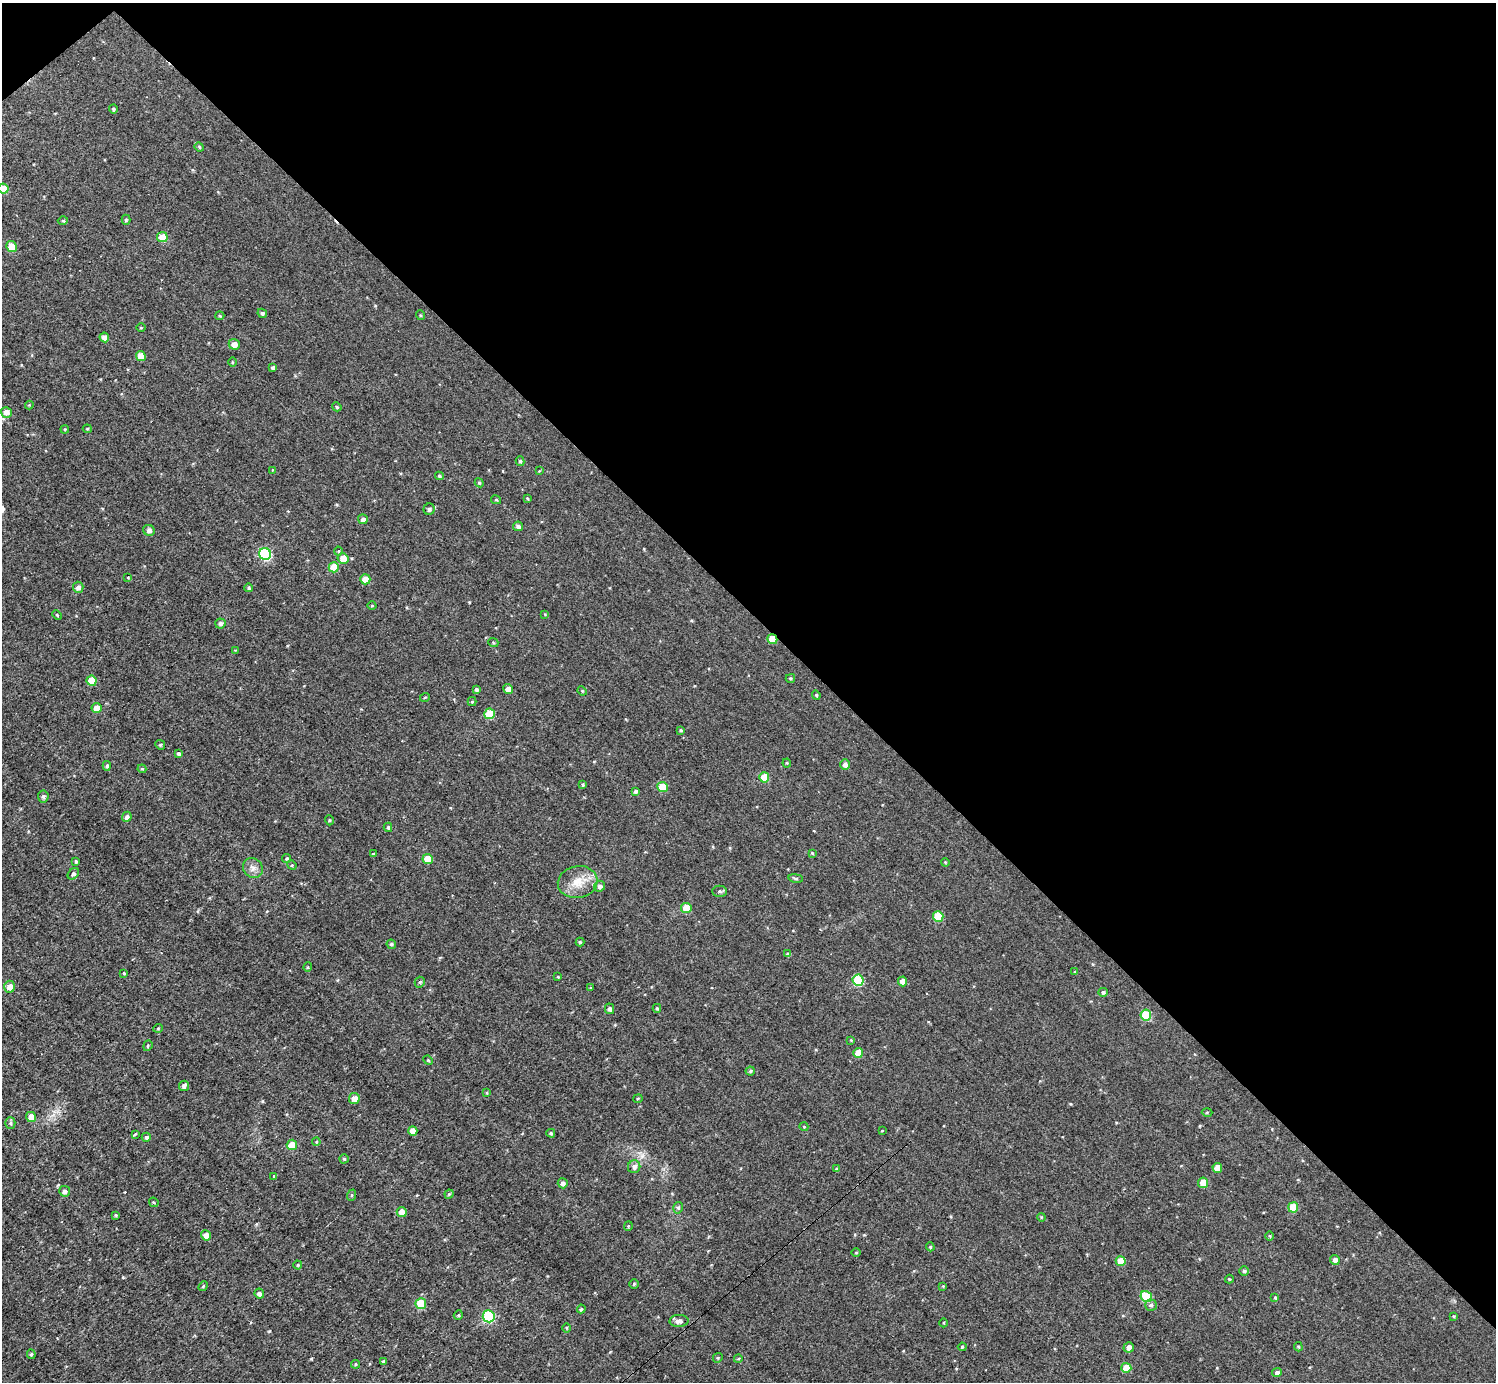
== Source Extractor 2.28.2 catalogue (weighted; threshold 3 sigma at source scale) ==
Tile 3 of 4 x 4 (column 3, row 1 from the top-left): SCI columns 2992-4485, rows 4300-5679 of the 5983 x 5981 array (HDU 1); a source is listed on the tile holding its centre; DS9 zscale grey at full resolution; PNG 1498 x 1384 px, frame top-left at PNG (2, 3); each listed source drawn as its Kron ellipse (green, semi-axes under 4 px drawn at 4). Shown black and unused: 45% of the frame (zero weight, under 3 of 4 exposures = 1% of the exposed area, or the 3 px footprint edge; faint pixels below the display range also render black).
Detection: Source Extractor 2.28.2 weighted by HDU 2 'WHT'; one run over the whole footprint, this tile lists its part. Background 0.0567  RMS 0.062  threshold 0.28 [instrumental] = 3 sigma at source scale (4.5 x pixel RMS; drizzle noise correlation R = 1.50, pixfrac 1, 0.05/0.05 arcsec/px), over >= 5 px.
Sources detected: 175; all 175 listed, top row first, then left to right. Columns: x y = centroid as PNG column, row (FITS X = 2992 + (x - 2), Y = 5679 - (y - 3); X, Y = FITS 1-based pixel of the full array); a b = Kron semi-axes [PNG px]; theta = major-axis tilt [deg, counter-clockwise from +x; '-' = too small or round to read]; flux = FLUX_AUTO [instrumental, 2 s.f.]
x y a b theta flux
113 109 4 4 - 11
199 147 5 4 - 7
3 189 5 5 - 95
63 220 5 3 - 6.5
126 220 5 4 - 8.9
162 237 5 5 - 120
11 246 5 5 - 93
262 313 5 4 - 11
420 315 5 3 - 5.8
220 316 4 3 - 6.6
141 328 4 3 - 5
104 337 5 4 - 34
234 344 5 5 - 44
141 356 5 5 - 95
232 362 4 3 - 4.9
272 368 4 3 - 13
29 405 4 4 - 5.5
337 407 5 4 - 8.7
6 412 5 5 - 33
65 429 4 3 - 5.8
87 429 4 4 - 6.7
520 461 5 4 - 10
272 470 4 2 - 3.9
539 471 4 3 - 4.3
439 476 4 4 - 9.7
479 483 4 4 - 7
527 498 4 3 - 5
496 500 5 4 - 6.7
429 509 5 5 - 16
363 519 5 5 - 19
518 526 5 4 - 17
149 530 6 5 - 22
338 551 4 4 - 6.2
265 554 6 5 - 530
343 558 5 5 - 71
334 567 5 5 - 110
128 578 4 3 - 5.8
365 579 5 5 - 78
78 587 5 5 - 29
249 588 4 4 - 11
372 605 4 3 - 5.5
545 614 3 3 - 4.2
57 615 5 3 - 5.6
220 624 5 5 - 19
772 639 5 4 - 110
493 642 5 3 - 5.5
235 650 3 2 - 4.1
790 678 5 3 - 7.3
91 681 5 5 - 110
476 689 4 4 - 12
508 689 5 4 - 39
582 691 5 4 - 6.4
816 695 5 4 - 8.5
425 697 5 3 - 5.6
472 701 4 4 - 7.3
96 708 5 5 - 53
489 714 5 5 - 190
681 730 4 3 - 7.3
160 745 5 4 - 8.6
178 754 4 3 - 13
787 763 4 4 - 6.6
845 765 5 5 - 23
107 766 5 4 - 12
142 769 4 4 - 7.6
764 777 5 5 - 110
583 784 4 3 - 7.2
662 787 5 5 - 130
636 791 4 3 - 10
43 796 6 5 - 14
127 817 5 5 - 17
329 820 5 3 - 6
388 827 4 3 - 10
812 853 4 4 - 5.6
373 854 4 3 - 6.5
287 859 4 4 - 12
428 859 5 5 - 96
76 861 4 3 - 11
945 862 4 3 - 5.3
292 865 5 4 - 7.8
253 868 10 9 - 34
73 874 6 4 45 12
796 878 7 3 -8 9.1
578 882 20 16 9 110
600 886 5 5 - 18
720 891 7 5 0 11
686 908 5 5 - 100
938 916 5 5 - 180
580 942 4 4 - 8.9
391 944 5 4 - 11
788 954 4 4 - 16
308 967 4 4 - 6.4
1075 972 4 4 - 5.9
124 973 4 4 - 7.7
558 977 3 3 - 5.2
858 980 5 5 - 340
903 981 5 4 - 44
420 982 5 5 - 9.1
10 987 6 5 - 50
591 988 4 3 - 5.6
1103 992 5 4 - 12
657 1008 4 4 - 7.8
609 1009 5 4 - 18
1146 1015 5 5 - 230
158 1028 4 4 - 6.1
851 1040 4 3 - 5.8
148 1046 5 4 - 8.2
858 1053 5 5 - 72
428 1060 5 4 - 6.2
750 1071 4 4 - 8.6
184 1086 5 5 - 16
487 1093 4 3 - 5.8
354 1099 5 5 - 47
638 1099 5 3 - 6.7
1207 1112 5 3 - 5.5
31 1117 5 5 - 66
10 1123 5 5 - 11
804 1127 4 3 - 4.3
413 1131 5 4 - 53
882 1131 4 3 - 4.3
551 1133 4 4 - 11
135 1134 4 3 - 6.2
146 1137 4 4 - 13
316 1142 4 4 - 5.9
292 1145 5 5 - 100
344 1159 4 4 - 8.2
634 1167 6 6 - 24
1217 1168 5 4 - 63
837 1169 4 3 - 12
274 1176 4 4 - 5.5
563 1183 5 5 - 22
1203 1183 5 5 - 76
65 1191 5 5 - 20
449 1194 4 4 - 7.7
352 1195 6 3 71 7.2
154 1202 5 3 - 6.4
1293 1207 5 5 - 130
678 1208 6 4 76 10
402 1212 5 5 - 50
116 1215 4 3 - 6.6
1041 1217 4 3 - 5
628 1226 5 4 - 7.6
206 1235 5 4 - 41
1269 1236 5 3 - 6
930 1247 4 4 - 7.8
856 1253 4 3 - 5.1
1335 1260 5 4 - 23
1121 1261 5 5 - 97
298 1265 4 4 - 6.7
1244 1271 5 5 - 11
1229 1279 4 4 - 5.6
634 1284 5 4 - 8.2
203 1286 5 4 - 6.9
943 1286 4 4 - 4.9
259 1294 5 4 - 22
1146 1296 6 5 - 220
1275 1297 4 3 - 5.9
421 1304 5 5 - 190
1151 1305 6 5 - 14
581 1309 4 4 - 11
458 1315 5 4 - 7.6
489 1316 6 6 - 510
1453 1316 4 4 - 5.6
679 1321 9 6 1 29
944 1323 4 3 - 4.8
566 1328 5 3 - 5.9
962 1347 4 4 - 6.1
1129 1347 5 5 - 26
1298 1347 4 3 - 6.8
31 1354 5 3 - 13
718 1358 5 4 - 7.6
738 1359 4 3 - 5.3
383 1361 4 3 - 7.5
355 1364 4 4 - 7.6
1126 1368 5 5 - 84
1277 1373 5 4 - 17
Overlapping masked pixels (flux is a lower limit): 1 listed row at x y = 772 639
Isophote crosses this tile's border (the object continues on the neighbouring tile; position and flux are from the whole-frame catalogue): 1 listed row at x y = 3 189
Unlisted compact peaks at least as high as the median listed source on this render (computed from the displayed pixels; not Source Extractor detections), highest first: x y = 311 1359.